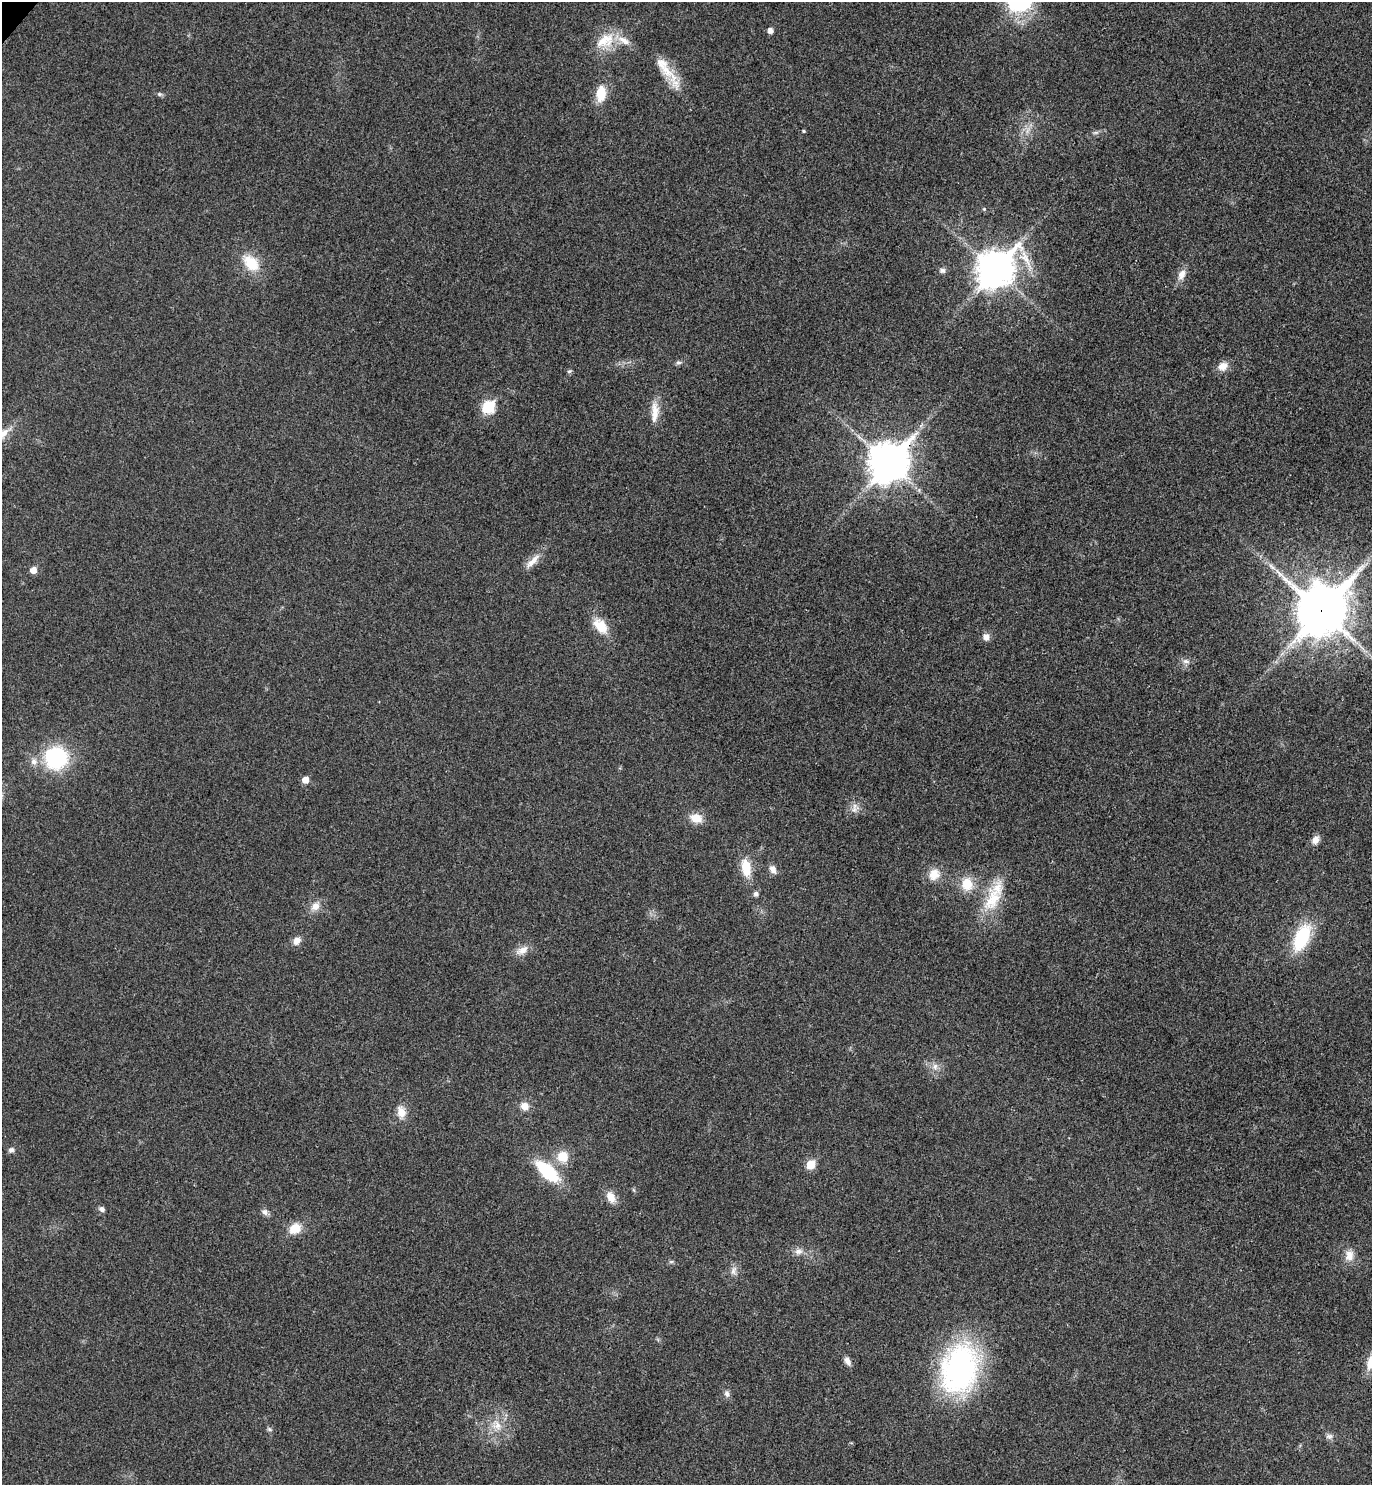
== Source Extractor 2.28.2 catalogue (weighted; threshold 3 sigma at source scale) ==
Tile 6 of 4 x 4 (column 2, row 2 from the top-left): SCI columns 1571-2940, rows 3009-4491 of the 6021 x 6015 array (HDU 1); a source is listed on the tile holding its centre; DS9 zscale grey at full resolution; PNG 1374 x 1487 px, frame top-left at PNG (2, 2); no overlay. Shown black and unused: <1% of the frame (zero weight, under 3 of 4 exposures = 6% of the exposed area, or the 3 px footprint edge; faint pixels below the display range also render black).
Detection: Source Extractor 2.28.2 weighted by HDU 2 'WHT'; one run over the whole footprint, this tile lists its part. Background 0.0407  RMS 0.0068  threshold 0.0307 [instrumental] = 3 sigma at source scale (4.5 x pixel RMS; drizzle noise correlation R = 1.50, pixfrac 1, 0.05/0.05 arcsec/px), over >= 5 px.
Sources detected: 64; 1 long thin detection or spike segment (spike, bleed or trail) — not listed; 2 inside a brighter listed object's ellipse — not listed separately; the other 61 listed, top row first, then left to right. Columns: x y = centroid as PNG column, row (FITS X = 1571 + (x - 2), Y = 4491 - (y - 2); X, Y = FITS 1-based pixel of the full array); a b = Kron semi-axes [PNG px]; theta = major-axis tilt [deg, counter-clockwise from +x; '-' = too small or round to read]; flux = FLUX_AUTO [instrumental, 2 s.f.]
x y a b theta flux
770 30 5 5 - 3.7
605 41 30 19 31 19
666 70 63 11 -52 18
159 94 6 5 - 1.3
601 94 22 12 85 13
804 131 5 4 - 0.94
1096 132 7 4 1 1.4
984 209 5 5 - 0.85
251 263 21 14 -45 19
995 269 14 11 47 1300
942 270 8 7 - 2.2
1181 275 17 9 67 5.7
678 362 7 5 0 1.6
1223 366 14 11 25 6.3
569 371 7 5 21 1.2
488 407 7 6 - 56
655 412 30 10 88 10
888 462 14 12 49 1700
532 561 26 8 46 7.4
33 570 6 6 - 6.5
1321 610 20 16 52 2900
600 626 23 14 -48 13
986 637 8 8 - 4.3
1186 661 10 6 -7 2.8
56 758 26 25 - 58
305 780 6 5 - 7.1
854 810 17 7 27 4.2
696 818 13 10 -12 10
1315 840 10 8 71 4.9
746 868 22 12 -80 14
773 869 11 7 -62 3.9
934 874 16 13 59 9.5
967 884 16 14 -89 14
756 894 7 6 - 1.9
992 899 38 21 58 28
315 906 14 10 47 6.3
1302 938 27 13 66 47
297 941 10 8 50 4.7
522 950 18 10 26 6.5
935 1066 9 8 - 3.9
524 1106 10 10 - 6
401 1112 15 10 -83 8
11 1150 7 6 - 2.2
562 1156 13 13 - 12
810 1164 6 5 - 21
548 1171 28 12 -42 41
634 1190 6 4 -70 0.88
611 1197 15 10 -64 6.9
102 1209 7 6 - 2.3
265 1212 10 7 -35 2.6
295 1228 14 11 26 11
798 1251 11 8 0 4
1349 1255 16 11 86 7.3
671 1262 6 4 19 1
733 1271 14 8 79 3.8
847 1361 11 7 -59 3.5
959 1369 61 44 75 140
727 1393 9 7 -68 2.6
497 1425 17 14 -52 11
269 1429 7 4 -45 1.2
1329 1436 10 7 4 2.5
Overlapping masked pixels (flux is a lower limit): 3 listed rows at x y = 888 462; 1321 610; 1302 938